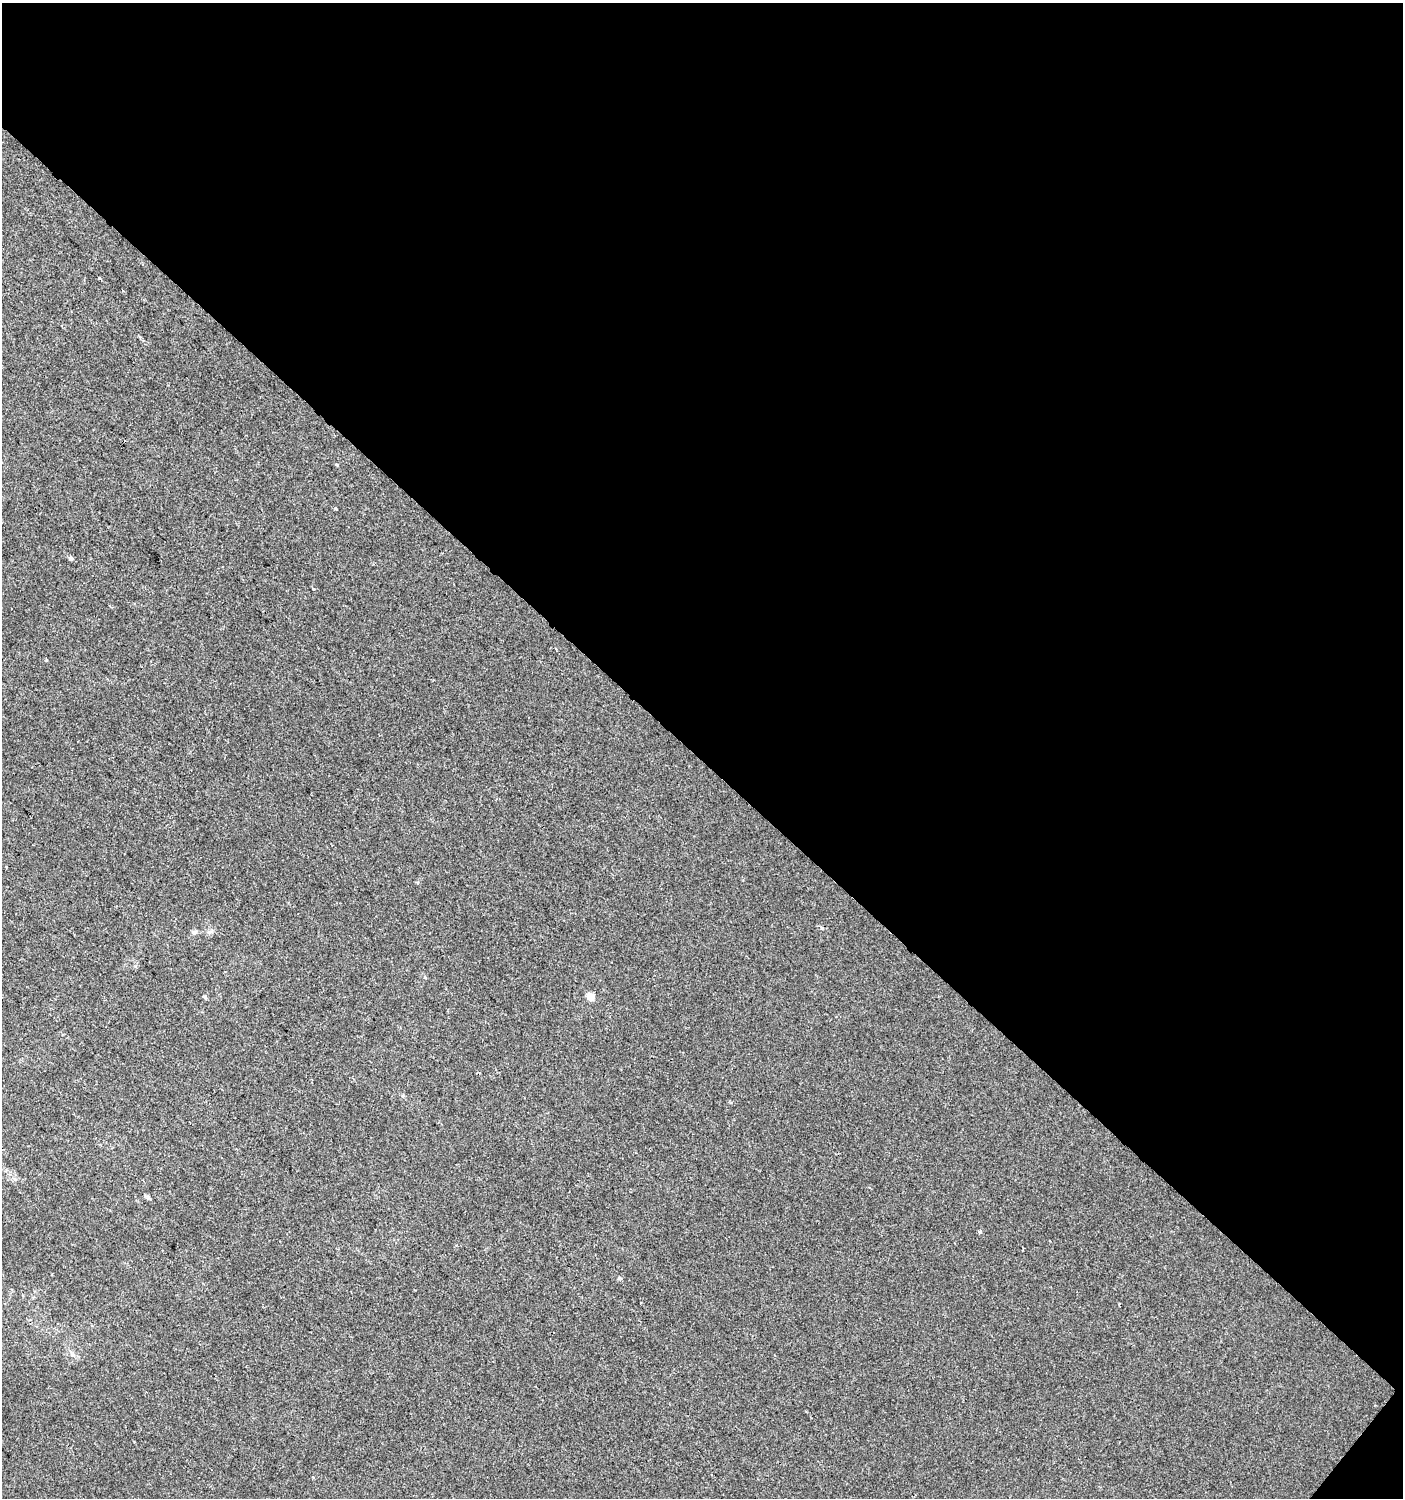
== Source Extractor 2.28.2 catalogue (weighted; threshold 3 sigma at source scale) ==
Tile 2 of 2 x 2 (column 2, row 1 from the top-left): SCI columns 1510-2910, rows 1497-2992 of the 3001 x 2992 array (HDU 1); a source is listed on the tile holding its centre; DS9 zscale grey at full resolution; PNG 1405 x 1500 px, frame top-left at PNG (2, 3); no overlay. Shown black and unused: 51% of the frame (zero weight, under 2 of 3 exposures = <1% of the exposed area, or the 3 px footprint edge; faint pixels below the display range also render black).
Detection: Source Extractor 2.28.2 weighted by HDU 2 'WHT'; one run over the whole footprint, this tile lists its part. Background 0.0011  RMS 0.0041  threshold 0.0185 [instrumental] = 3 sigma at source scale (4.5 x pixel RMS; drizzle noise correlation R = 1.50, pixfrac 1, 0.0396/0.0396 arcsec/px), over >= 5 px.
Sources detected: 11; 2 cosmic-ray / hot-pixel residue — not listed; the other 9 listed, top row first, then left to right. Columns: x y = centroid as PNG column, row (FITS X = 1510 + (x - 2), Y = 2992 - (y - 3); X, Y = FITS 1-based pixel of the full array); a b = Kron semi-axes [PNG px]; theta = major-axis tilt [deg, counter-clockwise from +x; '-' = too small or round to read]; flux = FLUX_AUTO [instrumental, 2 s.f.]
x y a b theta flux
99 278 3 3 - 0.99
337 465 4 4 - 0.45
71 558 5 4 - 1.2
314 589 4 3 - 0.38
46 660 3 3 - 1.3
194 933 9 5 10 1
205 997 6 4 -44 0.6
590 997 5 5 - 10
979 1231 4 3 - 1.7